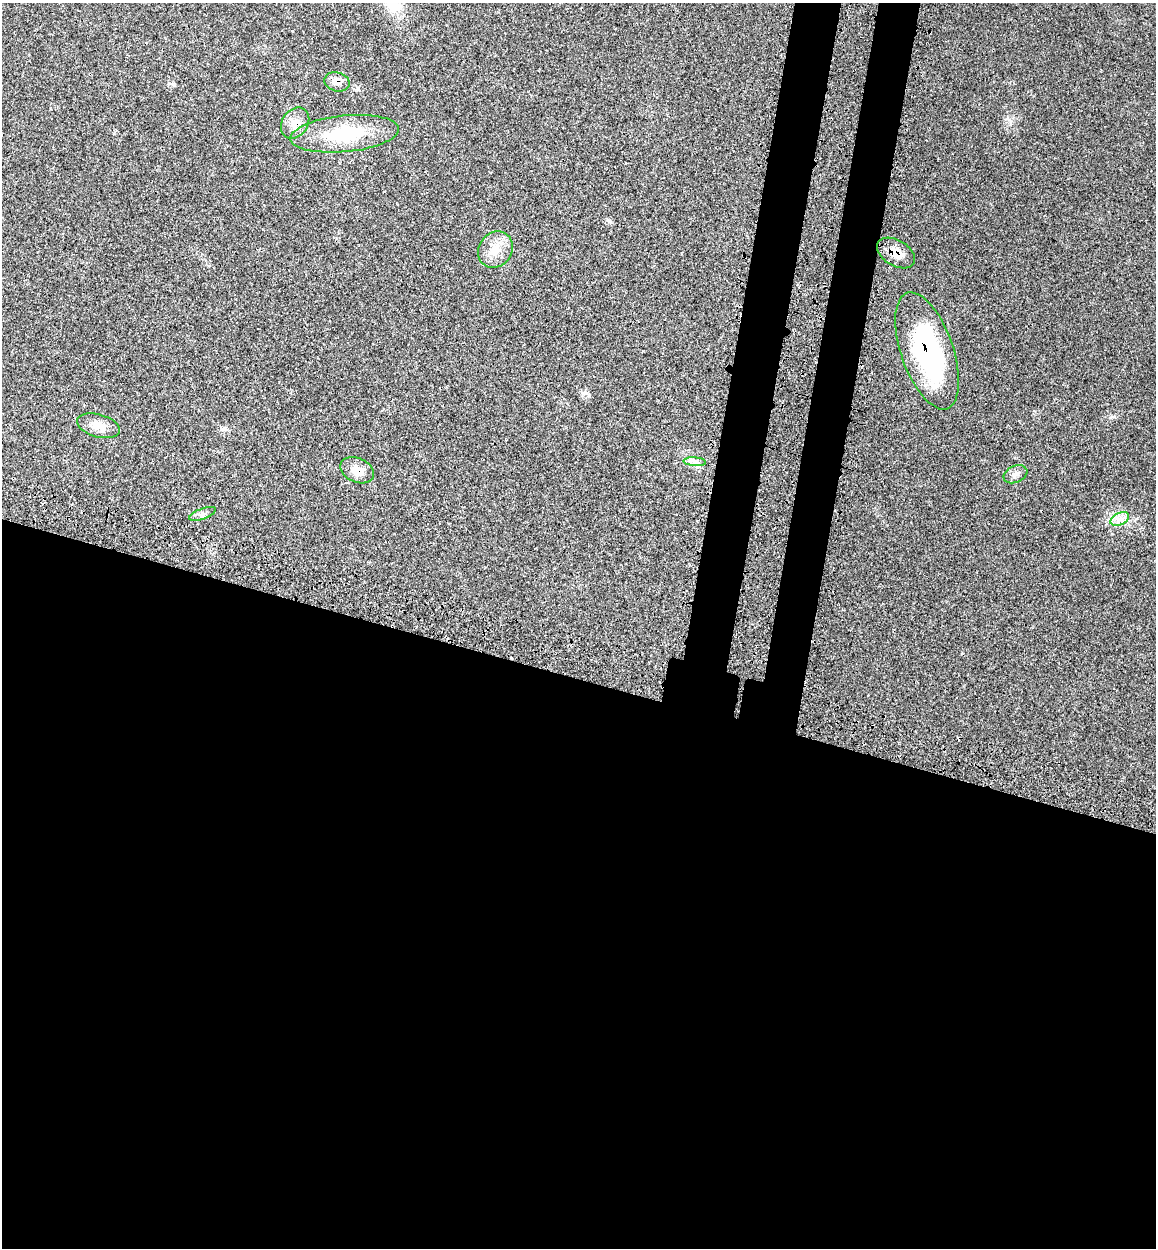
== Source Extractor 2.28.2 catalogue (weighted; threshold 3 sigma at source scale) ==
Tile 14 of 4 x 4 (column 2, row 4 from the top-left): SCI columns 1479-2632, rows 91-1336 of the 5150 x 5164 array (HDU 1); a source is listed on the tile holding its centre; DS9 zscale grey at full resolution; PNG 1158 x 1250 px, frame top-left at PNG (2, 3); each listed source drawn as its Kron ellipse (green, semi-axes under 4 px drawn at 4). Shown black and unused: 50% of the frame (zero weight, under 3 of 4 exposures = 8% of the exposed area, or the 3 px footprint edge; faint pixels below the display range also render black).
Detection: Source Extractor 2.28.2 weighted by HDU 2 'WHT'; one run over the whole footprint, this tile lists its part. Background 0.0213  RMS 0.0033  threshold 0.0149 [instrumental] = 3 sigma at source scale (4.5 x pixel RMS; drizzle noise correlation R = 1.50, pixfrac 1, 0.05/0.05 arcsec/px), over >= 5 px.
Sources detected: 12; all 12 listed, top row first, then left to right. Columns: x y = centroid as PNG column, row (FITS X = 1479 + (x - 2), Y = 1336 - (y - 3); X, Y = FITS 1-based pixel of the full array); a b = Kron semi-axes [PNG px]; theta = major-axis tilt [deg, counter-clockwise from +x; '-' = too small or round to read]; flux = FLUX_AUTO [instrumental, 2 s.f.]
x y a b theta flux
337 82 13 9 -15 2.5
295 123 17 13 55 3.7
345 134 54 18 6 20
495 250 19 16 54 5.4
896 253 21 12 -31 4.4
927 351 61 26 -71 51
99 426 22 11 -15 3.6
695 462 11 4 -4 1.1
357 470 17 12 -24 3.7
1015 474 12 8 24 1.7
203 514 14 5 20 1.3
1120 519 10 6 25 1.9
Overlapping masked pixels (flux is a lower limit): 5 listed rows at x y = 337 82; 295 123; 896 253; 927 351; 357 470
Unlisted compact peaks at least as high as the median listed source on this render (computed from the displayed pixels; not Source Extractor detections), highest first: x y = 1112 417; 610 221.